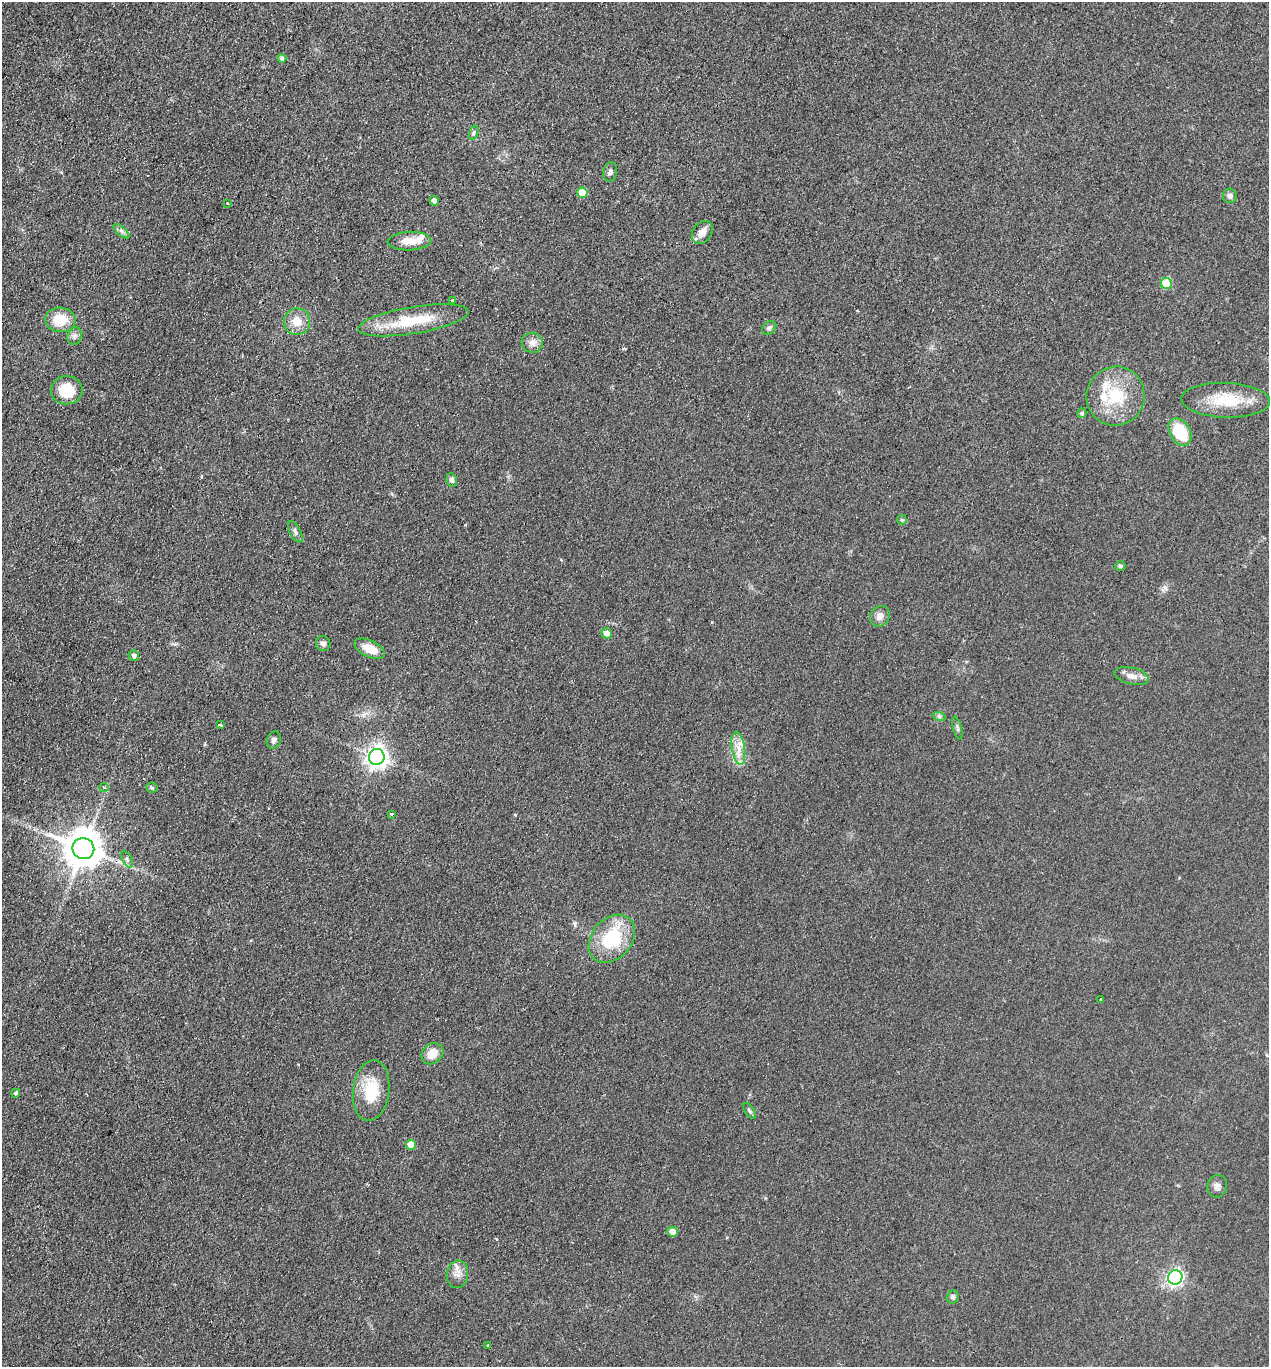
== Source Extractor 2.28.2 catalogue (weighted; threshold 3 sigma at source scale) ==
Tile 11 of 4 x 4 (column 3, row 3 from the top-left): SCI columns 2859-4125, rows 1390-2754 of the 5586 x 5508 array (HDU 1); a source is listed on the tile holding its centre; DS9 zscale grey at full resolution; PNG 1271 x 1369 px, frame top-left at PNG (2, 2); each listed source drawn as its Kron ellipse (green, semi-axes under 4 px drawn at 4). Shown black and unused: <1% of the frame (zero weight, under 2 of 3 exposures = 3% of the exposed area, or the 3 px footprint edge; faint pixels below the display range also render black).
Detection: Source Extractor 2.28.2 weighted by HDU 2 'WHT'; one run over the whole footprint, this tile lists its part. Background 0.0768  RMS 0.0083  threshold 0.0373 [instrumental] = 3 sigma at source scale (4.5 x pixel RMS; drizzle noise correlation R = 1.50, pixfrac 1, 0.05/0.05 arcsec/px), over >= 5 px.
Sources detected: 63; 3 cosmic-ray / hot-pixel residue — neither listed nor drawn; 3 inside a brighter listed object's ellipse — not listed separately; the other 57 listed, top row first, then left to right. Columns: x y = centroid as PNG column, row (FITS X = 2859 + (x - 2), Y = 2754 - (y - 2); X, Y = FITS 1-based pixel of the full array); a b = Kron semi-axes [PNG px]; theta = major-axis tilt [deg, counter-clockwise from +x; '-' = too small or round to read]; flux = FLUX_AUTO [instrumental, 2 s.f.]
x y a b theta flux
282 58 4 4 - 2.1
474 133 7 4 72 1.6
610 172 10 7 79 2.5
582 193 5 5 - 14
1230 196 7 6 - 2.5
434 201 5 4 - 2.7
227 203 3 2 - 1.4
121 231 10 4 -42 2.3
702 233 12 9 55 7.5
409 241 22 9 3 12
1166 284 5 5 - 31
452 301 3 3 - 2.6
60 320 15 12 -6 19
413 320 56 13 9 37
297 322 13 13 - 11
769 328 8 6 45 2
75 336 9 7 66 3.1
532 343 11 10 - 5.4
67 390 16 14 7 24
1116 396 30 29 - 39
1226 400 44 17 -2 30
1082 413 5 4 - 1.5
1180 432 15 10 -59 30
452 480 7 5 -81 2.5
902 520 5 5 - 1.1
295 532 12 5 -61 2.6
1120 566 5 4 - 1.3
880 616 11 9 53 5.2
607 633 5 5 - 5
323 643 8 7 - 3
370 649 16 8 -26 13
134 656 5 5 - 2.7
1132 676 17 8 -14 6.2
939 716 7 4 -19 1.5
220 725 3 3 - 1.9
957 728 12 3 -76 1.5
274 740 9 7 68 2.9
738 748 17 6 -81 8.1
377 757 8 8 - 570
104 787 5 4 - 1.1
152 788 5 5 - 1.1
391 814 4 3 - 4.6
83 849 11 10 - 2300
127 859 9 4 -63 2.1
612 939 27 20 49 46
1101 999 3 3 - 2.6
432 1054 12 9 40 11
371 1091 30 18 83 29
16 1093 4 4 - 1.5
750 1111 9 4 -57 1.6
411 1145 5 5 - 11
1217 1186 11 9 72 3.9
672 1232 5 5 - 7.4
457 1274 14 10 79 6.3
1175 1277 7 7 - 220
953 1297 6 6 - 2
488 1345 3 3 - 1.1